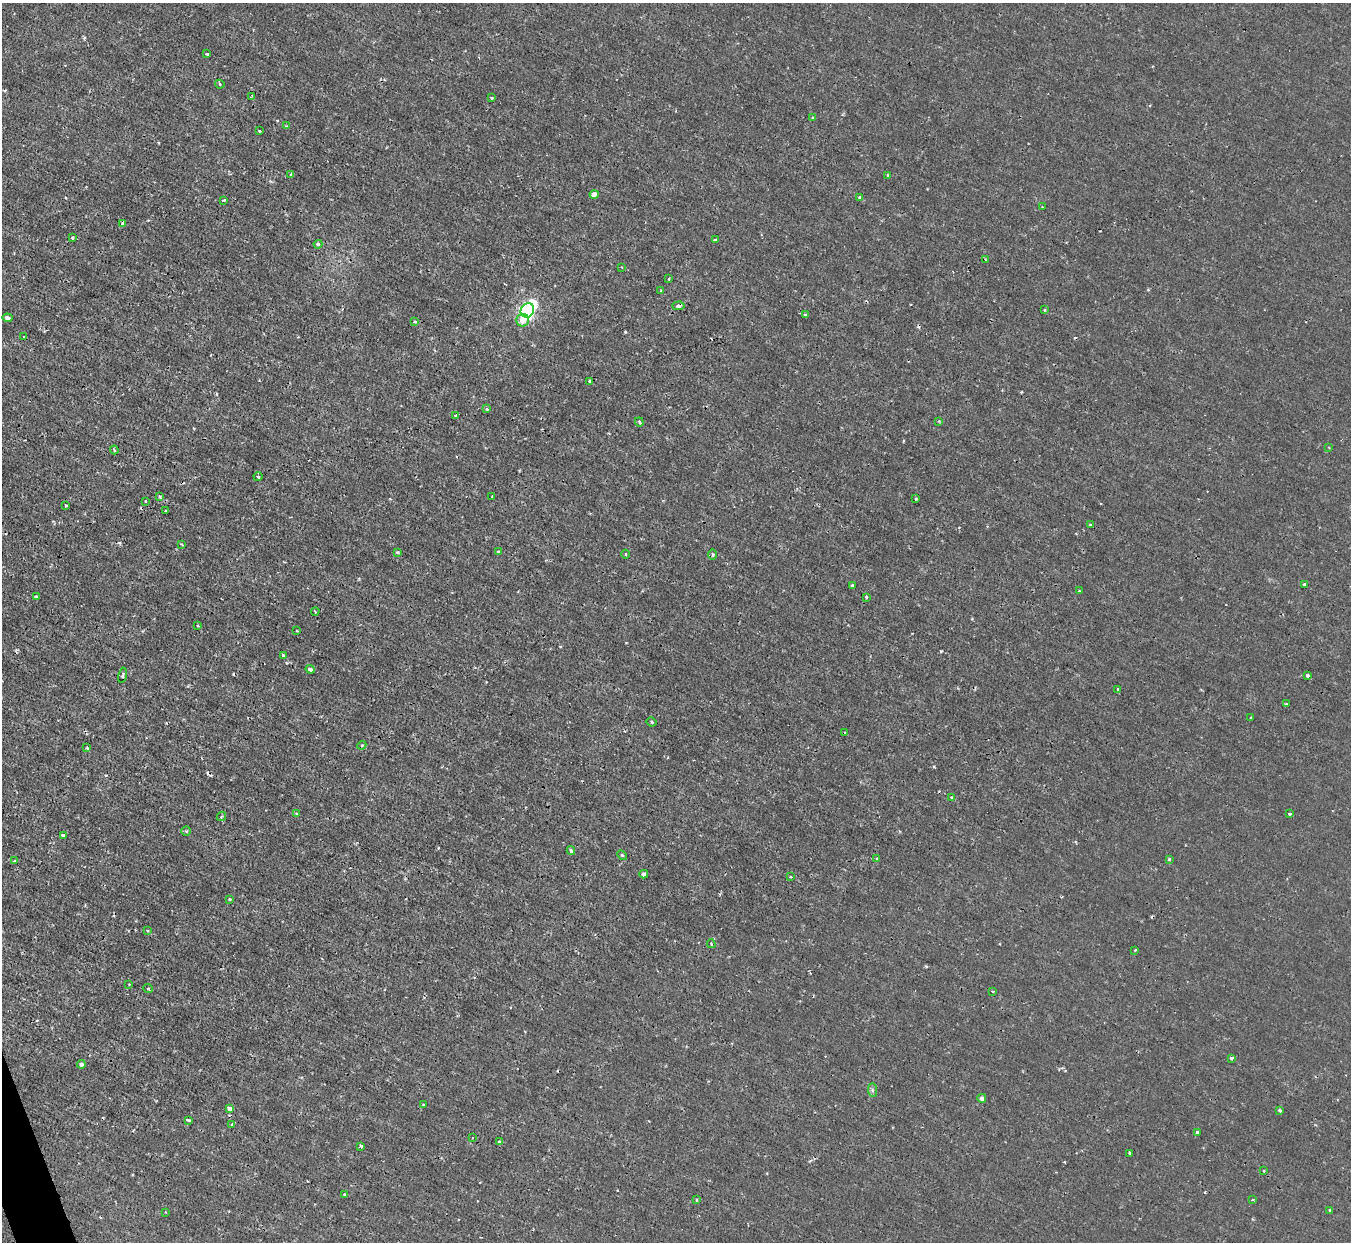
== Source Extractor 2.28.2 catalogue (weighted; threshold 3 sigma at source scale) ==
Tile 7 of 4 x 4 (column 3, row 2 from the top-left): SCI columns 2700-4048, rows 2631-3870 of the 5398 x 5387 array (HDU 1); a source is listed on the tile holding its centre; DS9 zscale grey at full resolution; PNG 1353 x 1244 px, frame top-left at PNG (2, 3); each listed source drawn as its Kron ellipse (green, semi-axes under 4 px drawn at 4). Shown black and unused: <1% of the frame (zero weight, under 2 of 3 exposures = <1% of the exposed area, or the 3 px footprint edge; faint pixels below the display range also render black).
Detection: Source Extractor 2.28.2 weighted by HDU 2 'WHT'; one run over the whole footprint, this tile lists its part. Background 0.0019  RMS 0.0015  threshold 0.00653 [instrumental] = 3 sigma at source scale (4.5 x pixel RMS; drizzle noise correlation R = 1.50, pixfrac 1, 0.05/0.05 arcsec/px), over >= 5 px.
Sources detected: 115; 7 cosmic-ray / hot-pixel residue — neither listed nor drawn; the other 108 listed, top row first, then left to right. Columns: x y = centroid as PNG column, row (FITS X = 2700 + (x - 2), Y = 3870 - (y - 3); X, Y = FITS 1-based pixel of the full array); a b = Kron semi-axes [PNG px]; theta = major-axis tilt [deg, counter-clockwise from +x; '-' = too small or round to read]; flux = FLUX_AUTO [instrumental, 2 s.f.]
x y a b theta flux
207 54 3 3 - 0.24
220 84 5 4 - 0.22
252 96 4 3 - 0.14
492 98 3 3 - 0.13
813 118 4 4 - 0.21
286 126 3 3 - 0.11
260 131 3 3 - 0.28
291 174 3 3 - 0.24
888 175 3 3 - 0.14
594 194 4 4 - 1.1
860 197 4 3 - 0.68
224 200 3 2 - 0.44
1042 207 2 2 - 0.1
123 223 3 3 - 0.85
72 238 3 3 - 0.24
716 239 3 3 - 0.62
318 244 4 4 - 0.47
985 259 3 2 - 0.13
622 267 3 2 - 0.11
669 278 3 2 - 0.22
661 291 4 3 - 0.18
678 306 6 4 3 0.39
527 310 7 6 - 45
1045 310 4 3 - 0.15
805 314 4 3 - 0.16
7 318 5 3 - 0.62
523 320 6 6 - 1.5
415 322 3 3 - 0.28
23 337 3 2 - 0.12
589 381 3 2 - 0.31
486 409 3 3 - 0.28
456 416 4 3 - 0.77
939 421 4 2 - 0.11
639 422 5 3 - 0.27
1329 447 4 2 - 0.11
114 450 4 3 - 0.22
258 477 4 4 - 0.19
160 497 4 3 - 0.19
492 497 3 3 - 0.23
916 499 3 3 - 0.18
146 501 3 2 - 0.13
66 506 3 3 - 0.19
166 511 3 3 - 0.32
1090 524 3 2 - 0.17
181 544 3 3 - 0.17
397 552 3 3 - 0.36
498 552 3 3 - 0.32
626 554 4 3 - 0.13
713 554 5 3 - 0.16
1304 584 3 3 - 0.33
852 586 3 3 - 0.26
1079 591 3 2 - 0.11
36 597 4 3 - 0.23
866 597 3 3 - 0.24
315 611 4 2 - 0.12
197 626 3 2 - 0.13
297 631 3 2 - 0.14
283 656 4 3 - 0.16
310 669 4 3 - 0.31
122 675 8 4 80 0.28
1307 675 3 3 - 0.38
1118 689 4 3 - 0.62
1286 704 4 2 - 0.14
1251 718 3 2 - 0.11
652 722 5 3 - 0.19
845 733 3 3 - 0.15
362 745 4 3 - 0.14
87 748 3 3 - 0.23
951 797 3 3 - 0.16
297 814 3 3 - 0.22
1289 814 3 2 - 0.21
221 816 5 3 - 0.19
186 831 4 4 - 0.17
63 835 4 2 - 0.23
571 850 4 3 - 0.71
622 855 5 3 - 0.19
877 858 3 3 - 0.18
1169 859 3 3 - 0.51
14 861 4 3 - 0.15
644 874 4 3 - 0.83
790 877 3 2 - 0.21
230 899 4 3 - 0.13
147 931 4 3 - 0.15
711 944 4 3 - 0.22
1135 950 3 3 - 0.18
129 984 3 2 - 0.11
148 988 5 3 - 0.14
993 991 4 2 - 0.15
1231 1058 3 3 - 0.27
81 1064 4 4 - 0.42
872 1090 7 4 -89 0.28
982 1098 4 4 - 0.49
423 1104 3 2 - 0.11
230 1108 4 3 - 1.3
1280 1110 3 3 - 0.35
189 1120 3 3 - 0.31
232 1125 4 4 - 0.16
1197 1132 4 3 - 0.32
472 1138 2 2 - 0.09
499 1142 3 3 - 0.2
361 1146 3 3 - 0.26
1129 1153 3 3 - 0.41
1263 1171 3 2 - 0.14
344 1195 4 3 - 0.19
696 1200 4 2 - 0.12
1253 1200 3 2 - 0.15
1330 1210 3 3 - 0.25
165 1212 3 2 - 0.086
Overlapping masked pixels (flux is a lower limit): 1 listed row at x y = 678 306
Unlisted compact peaks at least as high as the median listed source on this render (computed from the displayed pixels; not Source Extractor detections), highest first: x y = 941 651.